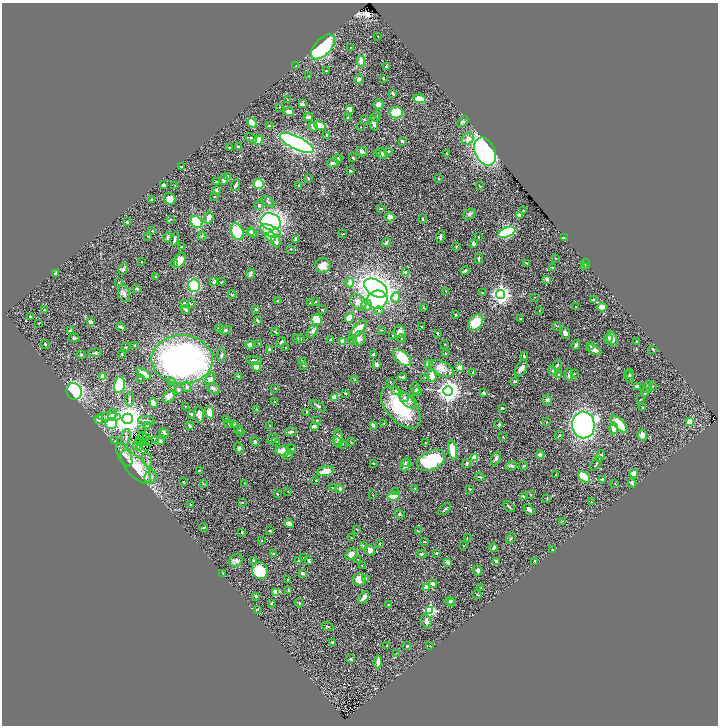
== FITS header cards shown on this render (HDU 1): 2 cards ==
NAXIS1  =                 1432
NAXIS2  =                 1447

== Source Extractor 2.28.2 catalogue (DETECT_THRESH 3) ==
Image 1432 x 1447 px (HDU 1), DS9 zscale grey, zoomed out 1/2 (1 PNG px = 2 x 2 image px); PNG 720 x 728 px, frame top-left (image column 1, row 1446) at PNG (2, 3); each listed source drawn as its Kron ellipse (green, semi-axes under 4 px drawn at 4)
Background 0.756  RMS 0.031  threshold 0.0927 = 3 sigma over >= 5 px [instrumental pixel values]
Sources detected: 465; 30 cannot appear on this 1/2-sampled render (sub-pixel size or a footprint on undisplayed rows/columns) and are neither listed nor drawn; the other 435 listed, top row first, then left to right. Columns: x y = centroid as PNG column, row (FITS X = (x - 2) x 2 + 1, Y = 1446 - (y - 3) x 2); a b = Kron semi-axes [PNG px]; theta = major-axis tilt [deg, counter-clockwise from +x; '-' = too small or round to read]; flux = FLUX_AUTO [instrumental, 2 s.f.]
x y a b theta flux
378 36 2 2 - 2.2
323 47 15 8 47 620
351 48 3 3 - 3.9
361 61 6 4 -90 39
295 66 4 2 - 7.3
386 66 2 2 - 11
326 71 2 2 - 4.4
308 76 2 2 - 2.3
383 78 3 2 - 4.1
359 79 5 4 - 12
393 93 3 2 - 10
420 99 6 4 -10 93
287 100 2 2 - 2.1
302 104 3 3 - 12
378 104 5 5 - 20
280 107 2 1 - 2
350 109 4 2 - 43
289 112 5 3 - 38
396 113 7 5 -10 130
308 117 5 3 - 18
376 117 5 3 - 5.9
348 118 3 3 - 8
364 120 3 3 - 5.8
463 122 6 4 46 9.9
252 123 5 3 - 110
374 123 8 3 -82 22
269 126 2 2 - 5.5
320 126 6 3 -22 130
313 127 5 4 - 21
361 127 2 2 - 3.2
327 135 4 3 - 7.2
251 138 6 3 -24 7.3
468 139 6 5 - 37
258 140 5 4 - 100
402 141 3 2 - 12
297 143 19 6 -26 1900
239 147 4 3 - 14
229 148 3 2 - 2.8
388 151 4 3 - 5.7
362 152 6 4 -13 12
485 152 15 10 -65 930
447 153 3 2 - 2.3
377 154 3 2 - 2.6
382 154 6 5 - 15
353 158 3 2 - 5.6
338 159 4 2 - 6.7
332 163 6 3 14 14
182 167 4 2 - 5.5
350 171 2 2 - 6.8
227 176 3 3 - 27
308 178 4 2 - 6
439 179 3 3 - 4.5
224 180 5 4 - 13
217 181 4 2 - 3.7
258 184 5 5 - 190
163 185 4 3 - 12
175 185 3 2 - 2.5
236 185 6 3 68 16
298 185 3 3 - 4.7
479 186 3 2 - 3.6
216 190 4 3 - 11
215 197 2 2 - 4.8
170 199 6 5 - 37
151 200 3 2 - 5
268 202 7 3 -37 9
259 205 4 3 - 10
380 208 4 2 - 3.5
523 210 3 2 - 3.7
470 214 7 4 36 14
519 215 2 2 - 76
209 217 6 3 70 45
390 217 5 4 - 26
170 219 3 3 - 4.2
422 219 4 2 - 5.6
127 222 3 2 - 7.7
196 222 6 5 - 210
271 222 10 8 -20 1000
152 231 3 2 - 2.9
250 231 4 3 - 9.1
271 231 11 5 -24 78
237 232 8 6 -68 180
507 232 9 4 23 410
253 233 4 3 - 12
343 234 3 2 - 2.7
148 236 3 3 - 3.9
202 236 4 3 - 5.7
168 237 5 3 - 15
271 237 5 4 - 57
440 237 6 3 82 17
478 237 2 2 - 3.2
564 238 3 2 - 17
175 239 6 3 76 9.9
295 240 4 2 - 15
276 241 7 4 -77 28
386 243 4 4 - 9.2
473 243 4 3 - 19
456 246 4 3 - 5.5
181 247 4 2 - 5.1
291 249 3 2 - 3.4
555 258 2 2 - 3.2
479 259 5 3 - 8.1
180 260 8 5 63 54
141 262 2 2 - 4
527 263 4 1 - 5
175 264 3 3 - 5
586 264 5 3 - 10
323 266 7 7 - 46
584 266 3 3 - 4.7
552 267 3 2 - 4.7
123 269 6 3 56 17
465 271 4 3 - 11
405 272 2 2 - 16
55 273 3 2 - 3.8
250 274 5 2 - 19
156 277 2 2 - 7.5
547 279 4 3 - 20
214 281 3 3 - 17
118 282 3 2 - 3.3
221 282 3 2 - 3.7
350 283 4 4 - 28
194 286 6 6 - 330
376 288 13 8 -32 4300
137 289 3 3 - 8.6
446 291 2 2 - 4.1
482 293 3 3 - 4.4
124 294 8 6 -72 25
232 294 4 3 - 6.8
500 294 4 4 - 2700
396 297 5 4 - 22
535 297 2 1 - 1.9
377 300 10 9 - 270
593 300 3 2 - 12
278 301 3 2 - 2.2
316 301 3 3 - 3.8
358 302 9 6 -36 40
184 303 3 3 - 18
310 303 2 2 - 3.1
192 304 3 2 - 2.5
366 305 5 5 - 25
576 306 2 1 - 1.6
423 307 4 3 - 3.8
602 307 5 4 - 37
256 309 4 2 - 3.9
44 310 4 2 - 5.8
186 310 5 4 - 6.9
322 310 2 2 - 4.7
379 310 4 3 - 8.8
540 310 2 2 - 2.5
455 315 4 2 - 3.2
30 316 2 2 - 6.8
349 318 5 3 - 74
520 318 2 2 - 2
257 320 3 2 - 7
317 320 5 5 - 130
90 322 4 3 - 15
476 322 9 6 50 160
39 323 3 2 - 1.8
556 326 4 1 - 2.6
121 327 5 3 - 9.7
422 327 3 2 - 3.1
220 328 4 3 - 5.9
358 329 12 4 49 110
70 330 3 2 - 5.6
225 330 6 3 12 14
381 330 3 2 - 2.9
313 331 7 4 58 19
275 332 4 2 - 4.9
400 332 6 6 - 22
437 333 3 3 - 4.6
565 333 6 4 -68 18
393 336 3 2 - 6.5
74 338 5 3 - 8.3
359 338 8 6 68 22
608 338 4 3 - 21
297 339 4 3 - 11
301 339 3 3 - 4
401 339 4 2 - 3.6
612 339 8 5 -70 32
330 340 3 2 - 11
343 341 3 3 - 78
353 341 4 4 - 8.1
281 342 5 3 - 11
637 342 3 2 - 5.1
259 343 3 2 - 2.7
45 344 4 2 - 5.9
445 344 2 1 - 2.4
135 345 2 2 - 5.3
250 345 4 4 - 25
576 345 5 3 - 12
591 346 3 3 - 5
126 347 4 3 - 5.5
285 348 2 2 - 2.1
269 349 3 2 - 9.6
653 349 3 2 - 9.1
594 350 8 4 -21 29
95 353 7 3 4 8
122 354 3 2 - 5.2
445 354 3 2 - 3.4
81 355 4 3 - 7.1
221 355 7 3 -88 9
373 355 2 2 - 27
524 356 4 2 - 6.1
402 358 11 6 -36 180
182 360 31 24 0 1900
254 360 8 3 -7 11
302 361 3 2 - 13
376 364 4 3 - 12
428 364 4 3 - 17
304 365 4 2 - 4.9
557 365 6 3 55 8.6
257 367 5 4 - 79
442 368 13 7 -27 48
460 368 2 2 - 120
521 368 9 5 61 24
553 371 5 3 - 6.2
473 372 2 2 - 25
144 374 8 3 -37 46
569 374 6 3 89 22
574 374 3 3 - 3.8
630 374 5 3 - 7.5
558 375 3 2 - 3.9
238 376 3 3 - 4.8
432 376 6 5 - 34
103 377 3 3 - 56
402 377 5 3 - 7.7
425 377 2 1 - 1.9
629 377 6 4 -63 12
140 378 2 2 - 2.9
210 379 6 4 57 21
355 379 2 2 - 6.2
172 381 3 2 - 3.3
515 381 4 3 - 8.7
390 382 2 2 - 3
119 385 8 5 79 310
653 386 2 2 - 2.5
187 387 5 3 - 8.5
637 387 4 3 - 14
648 387 6 3 70 11
275 388 3 3 - 3.9
415 388 6 3 -73 9.7
214 389 7 5 -32 15
178 390 3 2 - 3.8
395 390 4 3 - 7.6
74 391 8 7 - 600
448 391 5 4 - 5100
417 392 4 4 - 10
645 392 4 3 - 9.9
345 393 2 2 - 5.8
484 393 3 3 - 9.8
169 397 6 5 - 18
335 398 4 3 - 62
404 398 5 4 - 11
130 399 7 2 87 9
640 399 2 2 - 2.4
408 400 10 6 -40 27
547 400 5 4 - 13
275 402 2 2 - 5.4
154 403 5 3 - 58
185 406 2 1 - 2.3
318 406 9 3 -31 11
401 408 25 14 -48 340
502 408 2 2 - 12
643 408 3 2 - 3.3
256 409 3 2 - 3.2
210 412 6 4 -68 87
307 412 2 2 - 4
112 414 5 4 - 15
191 414 3 3 - 8.4
199 415 8 5 -84 36
109 417 12 4 0 26
99 419 5 4 - 21
128 419 5 5 - 8500
226 419 4 2 - 3.2
146 420 8 2 -7 7
317 420 3 3 - 4.1
547 422 2 2 - 2.5
690 422 3 3 - 79
111 424 6 5 - 130
228 424 2 2 - 2.2
234 424 3 3 - 4.9
384 424 3 3 - 3.5
619 424 12 4 -44 160
373 425 4 2 - 15
499 425 4 3 - 12
583 425 13 11 -82 1700
147 426 3 2 - 9.7
190 426 3 2 - 11
269 426 2 1 - 1.7
314 426 4 3 - 18
614 428 6 4 79 46
142 430 2 1 - 1.1
239 430 4 2 - 4.2
291 432 5 3 - 12
164 433 5 2 - 7.8
241 433 3 2 - 2.2
559 435 5 3 - 6.9
642 435 5 4 - 30
142 436 2 1 - 1.3
146 437 2 1 - 3.8
503 437 2 2 - 2.8
126 438 9 3 76 13
338 438 8 4 87 29
272 439 5 4 - 11
155 440 4 2 - 10
115 441 2 2 - 3.5
140 441 2 1 - 3.4
149 441 2 2 - 2.1
160 441 4 3 - 8.6
276 441 4 3 - 7.5
144 442 2 1 - 3
255 442 4 3 - 12
338 442 5 3 - 6.8
351 442 4 2 - 3.7
139 443 3 1 - 3.8
426 443 3 2 - 4.1
342 444 3 2 - 3.7
137 445 2 1 - 3.1
147 446 2 1 - 1.7
140 448 2 1 - 1.6
239 448 6 4 -60 12
291 449 4 3 - 7
452 450 10 4 -78 160
283 451 8 4 -5 69
540 454 4 3 - 15
124 455 13 6 -63 13
288 455 5 3 - 8.4
600 456 6 4 66 13
475 457 2 2 - 110
496 458 7 4 65 20
147 460 8 2 -71 9
431 460 15 9 26 440
406 462 5 3 - 7.6
373 463 2 2 - 3.2
467 463 3 3 - 12
596 464 8 2 55 7.8
405 465 6 5 - 17
511 466 6 4 24 10
524 466 4 2 - 3.3
136 467 20 9 -49 180
199 470 3 2 - 4.4
326 471 8 5 11 55
634 474 4 3 - 97
556 475 3 3 - 3.9
151 477 7 5 63 29
480 477 5 2 - 5.5
584 477 7 4 -38 200
316 480 3 2 - 2.6
602 480 3 2 - 8.5
183 481 3 2 - 2.6
244 483 2 1 - 1.7
615 483 2 2 - 2.3
632 483 4 3 - 13
203 484 3 3 - 4.3
333 488 3 2 - 3
415 488 3 2 - 3.1
340 489 2 2 - 19
470 489 3 3 - 4.2
288 491 2 1 - 2.7
396 491 3 2 - 3.5
277 494 2 2 - 3.8
531 494 3 2 - 2.6
373 495 2 1 - 2
393 496 6 3 11 86
523 496 4 3 - 5.7
547 498 3 2 - 3.8
242 502 4 3 - 4.3
591 502 2 2 - 3.2
191 504 2 2 - 9.1
509 507 7 2 -43 8
445 509 7 2 42 6.9
529 509 6 3 -45 15
400 514 5 3 - 6.7
563 521 3 2 - 3
289 524 4 3 - 47
204 528 4 2 - 5.4
357 529 3 2 - 2.8
270 531 3 2 - 6.2
418 531 4 2 - 3.7
242 532 4 2 - 4.3
351 537 2 2 - 2.3
467 538 3 2 - 2.8
511 538 6 2 56 5.6
262 540 3 2 - 4.3
425 542 4 2 - 3.3
379 543 2 1 - 3.4
364 546 4 3 - 7.4
463 546 2 2 - 1.8
494 548 4 2 - 12
370 550 5 5 - 28
553 550 3 2 - 5.6
436 553 3 2 - 5.9
273 554 3 2 - 6.3
351 554 7 5 47 35
421 554 5 3 - 10
303 558 2 1 - 7.7
358 559 2 1 - 1.6
236 560 7 6 - 19
309 560 4 3 - 7.8
254 561 3 3 - 14
298 561 3 2 - 5.5
496 561 3 3 - 17
535 561 2 2 - 4.3
448 562 4 2 - 31
362 565 2 1 - 1.9
478 570 5 4 - 20
260 571 8 7 - 200
223 573 4 2 - 3.3
303 573 4 2 - 19
359 579 7 6 - 75
365 579 3 3 - 17
288 580 3 2 - 4.5
433 584 4 3 - 14
481 587 2 1 - 1.5
426 588 4 3 - 35
289 591 3 3 - 6.4
276 592 4 3 - 52
477 595 5 2 - 4
256 596 3 3 - 5.7
364 597 7 3 50 33
450 601 4 4 - 11
452 602 3 2 - 5.4
271 603 3 2 - 8.4
299 603 5 3 - 5.6
388 605 3 2 - 4.2
258 609 3 2 - 3.3
430 611 4 3 - 650
426 621 6 5 - 22
327 626 6 3 -19 6.5
332 642 3 3 - 6.2
387 646 3 3 - 2.9
407 646 2 2 - 6.9
430 646 2 2 - 2.9
397 653 2 1 - 2.3
351 659 3 2 - 11
378 662 6 3 83 40
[30 sub-pixel or undisplayed-footprint detections neither listed nor drawn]